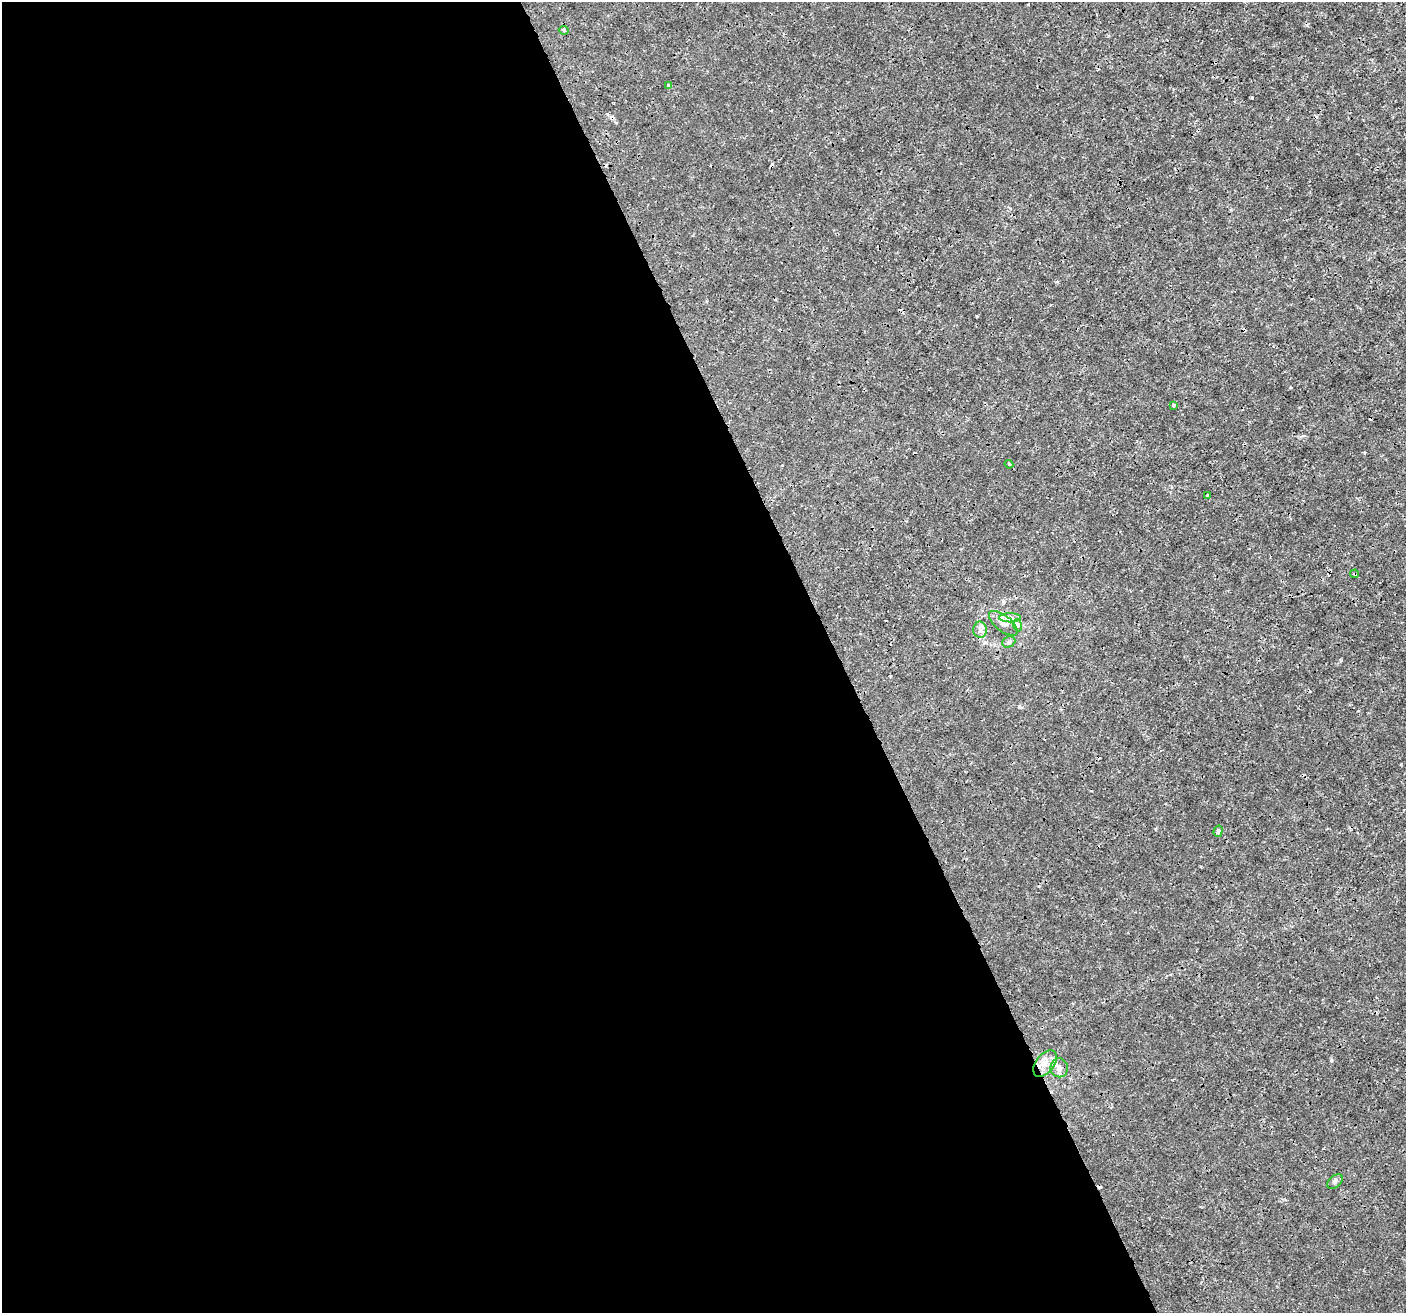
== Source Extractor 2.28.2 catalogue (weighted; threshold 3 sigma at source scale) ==
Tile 9 of 4 x 4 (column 1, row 3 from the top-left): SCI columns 3-1406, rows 1455-2765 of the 5617 x 5474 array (HDU 1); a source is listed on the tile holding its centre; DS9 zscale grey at full resolution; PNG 1408 x 1315 px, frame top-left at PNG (2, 2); each listed source drawn as its Kron ellipse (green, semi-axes under 4 px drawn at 4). Shown black and unused: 60% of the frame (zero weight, under 3 of 4 exposures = <1% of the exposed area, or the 3 px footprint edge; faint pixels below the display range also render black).
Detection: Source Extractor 2.28.2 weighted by HDU 2 'WHT'; one run over the whole footprint, this tile lists its part. Background -2.14e-04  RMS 7.2e-04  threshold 0.00326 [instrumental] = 3 sigma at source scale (4.5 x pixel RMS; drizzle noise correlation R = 1.50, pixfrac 1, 0.0396/0.0396 arcsec/px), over >= 5 px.
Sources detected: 20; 5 cosmic-ray / hot-pixel residue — neither listed nor drawn; the other 15 listed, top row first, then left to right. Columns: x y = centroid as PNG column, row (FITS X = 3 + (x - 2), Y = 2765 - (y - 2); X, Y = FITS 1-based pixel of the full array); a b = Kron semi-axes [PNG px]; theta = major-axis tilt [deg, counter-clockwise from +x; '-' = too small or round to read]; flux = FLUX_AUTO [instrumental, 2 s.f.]
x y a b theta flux
564 30 5 4 - 0.095
669 85 4 3 - 0.38
1173 405 3 3 - 0.081
1009 464 4 3 - 0.088
1208 495 4 3 - 0.45
1355 574 4 3 - 0.076
1010 618 11 4 0 0.32
1003 623 17 8 -39 0.57
1017 625 6 4 -72 0.13
980 630 8 6 -89 0.29
1009 642 7 5 24 0.15
1218 831 6 4 72 0.16
1045 1063 15 9 52 0.75
1059 1068 9 8 - 0.37
1335 1181 9 6 39 0.18
Overlapping masked pixels (flux is a lower limit): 1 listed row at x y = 1355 574
Unlisted compact peaks at least as high as the median listed source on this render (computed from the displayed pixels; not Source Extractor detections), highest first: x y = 1331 1060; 1252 97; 1019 707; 1364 453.